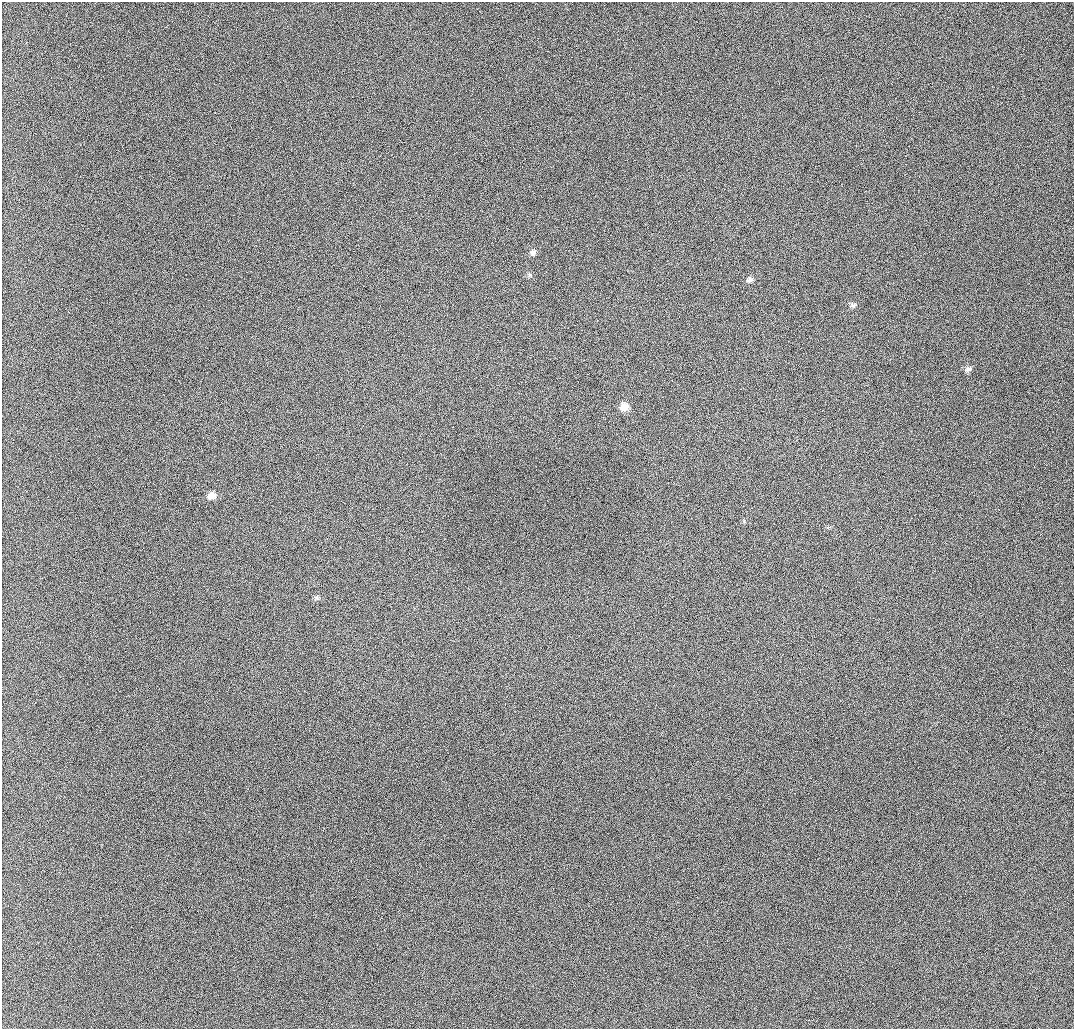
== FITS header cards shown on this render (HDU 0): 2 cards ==
NAXIS1  =                 1072 / length of data axis 1
NAXIS2  =                 1027 / length of data axis 2

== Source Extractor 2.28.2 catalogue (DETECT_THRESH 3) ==
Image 1072 x 1027 px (HDU 0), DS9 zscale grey, 1 PNG px = 1 image px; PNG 1076 x 1031 px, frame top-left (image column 1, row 1027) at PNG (2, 2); no overlay
Background 940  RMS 11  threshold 32.8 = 3 sigma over >= 5 px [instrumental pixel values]
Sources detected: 6; all 6 listed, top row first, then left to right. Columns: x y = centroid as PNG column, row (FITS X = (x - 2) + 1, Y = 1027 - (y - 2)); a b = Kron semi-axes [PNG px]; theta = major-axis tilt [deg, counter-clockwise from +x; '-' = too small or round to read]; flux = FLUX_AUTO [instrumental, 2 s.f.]
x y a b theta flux
533 252 8 6 31 2100
750 280 10 6 13 2300
853 305 9 5 14 1800
968 369 10 6 29 2200
624 407 9 9 - 7300
211 495 11 8 7 4700